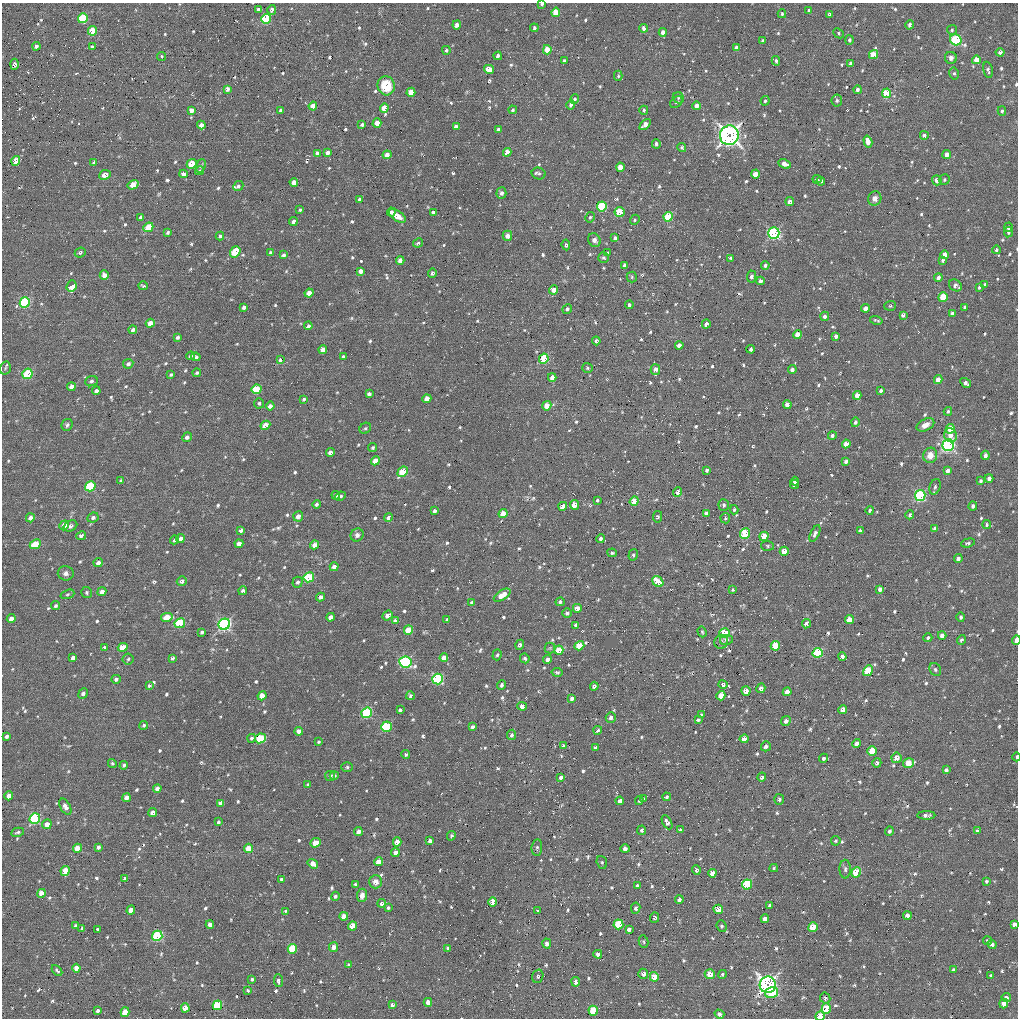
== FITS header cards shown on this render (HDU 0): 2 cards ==
NAXIS1  =                 1016 / length of data axis 1
NAXIS2  =                 1016 / length of data axis 2

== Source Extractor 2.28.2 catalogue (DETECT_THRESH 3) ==
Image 1016 x 1016 px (HDU 0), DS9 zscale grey, 1 PNG px = 1 image px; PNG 1020 x 1020 px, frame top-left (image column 1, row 1016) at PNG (2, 3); each listed source drawn as its Kron ellipse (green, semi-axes under 4 px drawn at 4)
Background 22.9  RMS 3.9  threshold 11.7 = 3 sigma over >= 5 px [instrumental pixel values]
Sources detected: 826; of the 826, the 500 brightest by FLUX_AUTO listed and drawn (326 fainter detections omitted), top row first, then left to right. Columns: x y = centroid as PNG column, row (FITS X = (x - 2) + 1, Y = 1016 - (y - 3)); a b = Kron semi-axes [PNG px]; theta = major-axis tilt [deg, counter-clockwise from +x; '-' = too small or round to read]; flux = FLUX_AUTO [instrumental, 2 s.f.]
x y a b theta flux
542 4 3 3 - 660
258 9 4 3 - 580
272 10 5 4 - 930
809 10 4 3 - 450
556 12 5 4 - 5800
782 14 4 3 - 430
829 14 4 3 - 520
83 18 5 5 - 14000
266 19 5 4 - 17000
457 25 4 4 - 1100
910 25 5 4 - 730
534 28 4 4 - 640
644 28 4 3 - 1200
952 30 5 5 - 440
93 31 5 4 - 9500
663 32 4 4 - 1500
839 33 6 4 -45 420
849 40 5 4 - 630
956 40 6 5 - 31000
763 41 3 3 - 640
36 46 4 4 - 940
92 47 4 4 - 500
737 48 4 4 - 2300
446 50 4 4 - 540
547 50 4 4 - 4200
1000 52 4 4 - 840
873 55 5 4 - 5400
162 56 4 4 - 410
498 56 4 3 - 3800
951 58 6 6 - 1100
976 60 4 4 - 2800
564 61 4 3 - 530
776 61 5 4 - 630
850 63 4 3 - 980
15 64 5 4 - 620
489 69 5 4 - 3300
988 70 8 4 -78 610
954 73 6 5 - 490
618 76 5 4 - 410
386 86 9 8 - 7500
227 89 4 3 - 1100
857 90 4 4 - 920
411 92 4 4 - 4600
887 93 5 4 - 12000
678 98 6 5 - 480
574 99 5 4 - 870
837 100 6 5 - 560
765 101 4 4 - 520
676 102 7 5 42 530
571 105 5 4 - 830
313 106 4 4 - 3200
697 106 4 4 - 1600
384 108 4 4 - 4500
191 110 4 4 - 1900
281 110 4 3 - 840
513 110 4 4 - 560
644 110 4 4 - 460
1002 111 5 4 - 560
377 123 5 4 - 3200
362 124 3 3 - 680
201 125 4 4 - 1600
645 125 6 4 47 2200
456 127 4 4 - 1300
498 129 4 3 - 900
729 135 10 9 - 120000
924 135 4 4 - 1000
868 142 6 4 -74 2100
656 144 4 3 - 550
682 147 4 4 - 440
507 152 4 4 - 3300
317 153 4 4 - 1200
327 153 4 4 - 1000
947 154 4 4 - 1900
387 155 4 4 - 1900
16 161 5 4 - 4400
94 162 4 3 - 470
192 164 5 4 - 5300
785 164 6 4 -25 1900
201 166 7 4 70 520
620 167 4 4 - 4500
200 171 4 4 - 450
539 173 7 6 - 540
183 174 4 4 - 1500
755 174 4 4 - 4100
105 175 6 4 25 2000
817 179 4 4 - 670
937 180 5 4 - 1400
944 180 5 5 - 490
821 181 4 4 - 740
294 182 4 4 - 1800
133 185 6 4 31 4500
238 186 5 4 - 630
501 193 5 5 - 800
875 198 7 6 - 1500
359 199 4 4 - 510
790 202 4 4 - 1400
602 206 5 4 - 19000
300 210 3 3 - 440
391 212 4 4 - 800
433 212 3 3 - 760
619 212 5 5 - 8300
397 216 10 5 -34 3100
141 217 4 3 - 710
590 217 5 4 - 470
668 217 5 4 - 13000
635 220 5 4 - 430
293 222 4 4 - 1300
148 227 5 4 - 5900
1008 227 5 4 - 940
1008 232 5 4 - 480
168 233 4 3 - 520
774 233 5 5 - 44000
220 236 4 3 - 620
507 236 5 4 - 1700
615 238 4 3 - 550
594 240 7 6 - 1100
418 243 5 4 - 580
566 245 5 3 - 440
996 250 4 3 - 580
80 252 6 4 23 530
235 252 6 5 - 11000
271 252 3 3 - 560
607 253 4 3 - 550
283 255 4 4 - 650
944 255 4 4 - 2600
603 258 5 5 - 560
730 258 4 3 - 420
400 260 4 4 - 1700
943 260 4 3 - 530
625 265 4 4 - 1500
765 265 4 4 - 670
361 271 4 4 - 1600
432 273 4 3 - 610
104 275 4 4 - 1600
632 277 5 5 - 430
751 277 6 4 87 860
938 278 4 4 - 1100
760 281 4 4 - 980
985 284 4 3 - 510
955 285 7 5 -33 1100
71 286 6 4 67 6700
143 286 5 3 - 410
979 287 3 3 - 500
553 290 5 4 - 1900
309 293 4 4 - 1900
943 297 5 4 - 9100
25 302 5 5 - 31000
629 305 4 4 - 570
890 306 6 5 - 430
244 307 4 4 - 820
965 307 4 3 - 600
865 308 4 4 - 1700
567 309 5 4 - 740
952 313 4 3 - 770
903 315 4 3 - 830
825 316 5 4 - 790
876 320 6 3 -14 440
150 323 5 4 - 3100
706 324 4 4 - 1500
308 326 4 4 - 690
133 330 4 3 - 730
798 335 4 4 - 4100
836 336 4 3 - 830
177 337 4 3 - 670
596 341 4 4 - 730
679 345 4 4 - 1700
751 349 4 3 - 670
323 350 4 4 - 2100
190 356 4 4 - 780
196 357 5 4 - 580
343 357 4 3 - 640
544 359 5 4 - 18000
280 360 4 3 - 560
128 364 5 4 - 800
5 368 7 5 78 470
587 368 5 5 - 470
655 369 5 5 - 1800
792 369 4 4 - 970
197 373 4 3 - 450
27 374 5 5 - 12000
171 375 4 3 - 410
552 377 4 4 - 1500
938 380 4 4 - 2800
91 381 6 5 - 610
966 383 6 3 -32 970
71 387 4 4 - 2000
256 389 5 4 - 10000
96 391 4 3 - 890
881 391 4 3 - 710
369 394 4 4 - 960
857 395 4 4 - 3000
304 399 4 3 - 430
427 399 4 4 - 3100
259 403 5 5 - 530
787 405 4 4 - 1300
270 406 4 4 - 1100
547 406 5 4 - 3100
948 411 4 4 - 490
855 422 5 4 - 750
67 425 6 5 - 650
265 425 5 4 - 3800
925 425 9 5 28 1900
365 428 6 5 - 480
950 429 5 4 - 4900
832 435 4 4 - 620
950 435 7 6 - 1900
187 437 5 4 - 940
846 444 4 4 - 2700
948 445 6 5 - 63000
373 448 4 3 - 450
330 452 4 3 - 1100
930 455 8 7 - 2900
985 455 5 4 - 1100
375 461 5 4 - 3600
846 461 4 3 - 910
707 470 4 3 - 720
947 470 4 3 - 1400
403 472 6 4 43 8000
989 478 4 4 - 1300
121 480 3 3 - 440
795 481 4 4 - 970
980 481 4 3 - 510
794 485 4 3 - 810
90 486 5 5 - 16000
935 487 8 5 70 640
678 492 5 4 - 1400
336 495 4 4 - 710
341 496 5 3 - 430
920 496 5 5 - 38000
597 500 3 3 - 420
634 501 5 4 - 5500
316 504 4 4 - 650
574 505 5 4 - 3300
724 505 6 5 - 710
563 506 4 4 - 3500
973 506 4 4 - 550
734 510 4 3 - 420
870 510 4 3 - 500
435 511 4 3 - 800
706 513 4 4 - 970
503 514 4 4 - 3600
910 515 4 3 - 710
298 516 5 4 - 1400
658 517 6 4 78 600
30 518 4 4 - 1400
93 518 6 4 26 790
388 518 4 4 - 970
725 518 5 5 - 410
64 525 5 4 - 2600
987 525 4 4 - 440
70 526 7 5 26 810
935 529 4 3 - 1200
241 530 4 3 - 1100
860 531 4 3 - 870
745 534 5 5 - 14000
815 534 9 4 64 840
357 535 7 6 - 900
81 536 5 4 - 900
764 536 5 4 - 7000
180 539 4 4 - 1300
601 539 4 4 - 640
175 540 4 4 - 580
968 543 7 4 16 510
35 544 6 4 24 5500
239 544 4 4 - 1700
315 545 4 4 - 1800
768 546 6 5 - 450
784 551 4 4 - 3200
612 553 4 4 - 470
633 555 6 4 70 550
958 559 4 3 - 1100
98 563 5 4 - 1200
334 567 4 4 - 1400
66 573 8 7 - 1000
309 577 5 5 - 17000
182 581 5 4 - 750
297 582 5 5 - 780
658 582 6 5 - 6600
880 589 4 4 - 1100
733 590 4 3 - 410
243 591 4 4 - 790
102 592 5 4 - 1700
87 593 6 5 - 470
67 594 7 4 19 450
502 595 9 5 34 4100
320 597 4 4 - 1000
560 602 5 4 - 610
472 603 4 4 - 780
56 606 5 4 - 530
577 608 4 4 - 2000
567 613 5 4 - 590
387 615 5 4 - 1300
167 617 6 4 12 5300
331 617 4 4 - 1500
961 617 5 4 - 540
11 619 4 4 - 1400
447 620 3 3 - 530
850 620 5 4 - 5900
396 621 4 4 - 2100
180 623 5 5 - 15000
224 624 6 5 - 62000
806 624 5 4 - 1700
576 625 4 4 - 1100
408 630 5 4 - 5400
202 632 4 3 - 580
702 632 6 4 -71 410
724 633 5 5 - 10000
942 635 4 4 - 1700
928 638 4 4 - 600
727 640 6 5 - 830
961 640 5 4 - 630
1016 640 5 3 - 3100
721 642 7 6 - 830
520 645 5 4 - 720
579 646 5 4 - 7600
775 646 5 4 - 8400
104 647 4 4 - 510
123 647 5 4 - 6800
550 648 5 5 - 410
559 650 5 4 - 5100
818 653 5 5 - 21000
497 655 5 4 - 460
842 657 4 4 - 1500
73 658 4 4 - 1000
172 658 4 3 - 540
444 658 4 4 - 2600
525 658 5 4 - 530
128 659 5 5 - 480
547 659 4 4 - 980
405 662 6 5 - 44000
935 669 7 5 -61 640
868 671 6 4 60 8300
557 672 5 4 - 420
116 679 5 4 - 760
438 679 5 5 - 32000
501 685 5 4 - 540
723 685 4 4 - 800
149 686 3 3 - 420
594 686 4 4 - 950
761 688 5 4 - 1300
746 691 5 4 - 2200
787 692 4 4 - 2200
83 693 5 4 - 850
262 696 4 4 - 4100
410 696 4 4 - 590
721 696 5 4 - 4600
572 698 4 4 - 920
522 706 5 4 - 1700
400 710 3 3 - 530
843 710 4 4 - 2200
367 713 5 5 - 24000
702 715 4 3 - 590
611 718 5 5 - 1200
698 720 4 3 - 430
786 721 5 4 - 1200
144 725 4 4 - 560
386 727 5 5 - 21000
473 727 4 4 - 720
598 730 4 3 - 610
299 731 4 4 - 1300
512 735 5 4 - 570
6 737 4 3 - 670
251 738 4 4 - 550
260 738 5 4 - 13000
744 739 4 4 - 2500
318 742 4 3 - 430
857 743 4 4 - 1600
563 746 3 3 - 540
766 746 5 5 - 820
595 747 4 3 - 610
872 751 5 4 - 8200
406 754 4 4 - 510
1017 757 4 2 - 500
823 758 4 4 - 730
896 758 5 5 - 2600
112 763 5 4 - 410
877 763 5 4 - 650
909 763 5 4 - 5400
124 765 4 3 - 420
347 767 6 5 - 510
946 770 4 4 - 660
334 775 4 4 - 490
330 776 5 5 - 570
561 777 4 3 - 890
762 777 4 4 - 680
308 784 4 3 - 480
157 788 4 4 - 1200
9 796 4 4 - 2400
667 797 4 4 - 480
126 798 4 4 - 1600
643 799 4 3 - 630
779 799 5 5 - 780
620 801 4 4 - 1700
639 801 4 3 - 430
221 803 4 4 - 1700
65 807 9 5 -61 1300
152 813 4 4 - 1500
926 815 9 4 1 950
35 818 5 5 - 27000
218 822 4 3 - 630
667 822 8 4 -61 960
47 824 5 4 - 2300
642 830 4 4 - 560
680 830 3 3 - 580
889 831 5 4 - 660
977 831 4 3 - 670
18 832 6 3 12 490
358 832 4 4 - 1400
451 836 5 4 - 480
430 841 4 4 - 1400
836 841 5 4 - 440
397 842 4 4 - 2700
315 843 5 4 - 3100
98 847 4 3 - 740
77 848 4 4 - 4600
248 848 4 4 - 3900
537 848 8 5 83 530
625 849 4 4 - 1700
395 853 4 4 - 1800
378 862 4 4 - 2800
602 862 6 5 - 460
313 864 5 4 - 2800
774 868 4 4 - 420
845 869 9 5 -89 700
696 870 5 4 - 710
65 871 5 4 - 5800
856 872 5 4 - 8500
712 873 4 4 - 2700
125 878 3 3 - 630
281 879 3 3 - 440
986 881 3 3 - 430
375 882 6 6 - 2000
355 884 3 3 - 450
747 884 5 5 - 18000
637 886 4 4 - 1100
41 893 4 4 - 3800
362 895 6 5 - 1500
335 896 4 4 - 530
679 899 4 4 - 800
493 902 4 4 - 4600
381 903 4 4 - 780
770 906 4 3 - 770
388 908 3 3 - 480
636 908 5 4 - 740
718 909 5 4 - 5100
131 910 4 4 - 2900
285 911 4 3 - 410
537 911 4 3 - 540
344 916 4 4 - 2300
907 916 4 4 - 1700
655 918 5 4 - 710
765 919 4 4 - 1600
618 924 5 5 - 11000
1014 924 4 4 - 1200
210 925 4 4 - 1700
75 926 4 3 - 490
353 926 4 4 - 6000
722 926 6 5 - 410
813 927 5 4 - 5300
82 928 4 3 - 580
97 929 3 3 - 520
629 929 4 4 - 2400
157 936 5 5 - 19000
987 941 4 4 - 460
643 942 6 4 -74 450
547 944 5 4 - 1300
992 944 5 4 - 950
334 947 5 4 - 1600
448 948 4 3 - 720
292 949 5 4 - 9600
598 954 4 4 - 1400
349 965 4 3 - 570
76 968 4 4 - 1900
57 970 6 3 -48 460
953 970 3 3 - 480
643 974 5 5 - 1200
710 974 5 5 - 4200
722 974 4 4 - 500
538 976 7 5 72 570
991 976 4 3 - 610
654 977 5 4 - 4200
252 979 3 3 - 420
278 981 6 4 -83 820
576 982 5 4 - 1500
768 985 8 8 - 110000
248 990 3 3 - 450
771 993 7 5 14 7300
825 998 5 5 - 720
1006 998 5 4 - 710
428 1002 4 4 - 2000
1004 1004 5 4 - 1600
217 1005 5 4 - 14000
392 1005 4 3 - 760
185 1008 4 4 - 3500
826 1009 5 4 - 8900
98 1011 4 3 - 840
593 1011 5 4 - 9800
125 1012 5 4 - 5800
719 1014 5 4 - 850
820 1016 5 4 - 7300
At the frame edge (FLAGS 8, measured only in part): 4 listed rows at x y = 542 4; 1016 640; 1017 757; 820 1016
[326 fainter detections neither listed nor drawn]

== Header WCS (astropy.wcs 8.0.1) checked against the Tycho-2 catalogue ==
Header WCS as astropy/WCSLIB reads it (applying the file's SIP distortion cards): RA---SIN-SIP/DEC--SIN-SIP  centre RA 13:35:55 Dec -18:35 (203.98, -18.58 deg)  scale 2.76 arcsec/px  FOV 46.7' x 46.4'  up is +21 deg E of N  parity normal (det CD < 0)
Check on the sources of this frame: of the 60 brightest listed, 16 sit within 4.1 arcsec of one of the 32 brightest Tycho-2 stars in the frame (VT <= 12.46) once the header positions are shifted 0.28 arcsec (0.13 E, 0.25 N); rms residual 1.43 arcsec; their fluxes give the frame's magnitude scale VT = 22.75 - 2.5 log10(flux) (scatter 0.37 mag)
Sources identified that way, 17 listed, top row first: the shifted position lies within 4.1 arcsec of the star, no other Tycho-2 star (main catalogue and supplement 1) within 8.2 arcsec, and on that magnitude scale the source's flux lands within +1.5 / -3 mag of the star's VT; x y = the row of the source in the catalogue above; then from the Tycho-2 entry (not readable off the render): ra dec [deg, ICRS J2000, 3 dp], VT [Tycho-2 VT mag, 2 dp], TYC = Tycho-2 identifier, HIP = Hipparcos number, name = IAU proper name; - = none
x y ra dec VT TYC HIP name
956 40 203.785 -18.124 11.65 6125-354-1 - -
729 135 203.926 -18.253 11.20 6125-483-1 - -
192 164 204.323 -18.423 12.46 6126-31-1 - -
235 252 204.264 -18.474 12.42 6126-352-1 - -
71 286 204.378 -18.543 12.17 6126-338-1 - -
948 445 203.671 -18.412 11.44 6125-482-1 - -
920 496 203.677 -18.456 11.75 6125-206-1 - -
309 577 204.113 -18.684 11.55 6126-848-1 - -
224 624 204.163 -18.741 11.92 6126-636-1 - -
405 662 204.015 -18.717 10.86 6126-60-1 - -
438 679 203.986 -18.721 12.12 6125-283-1 - -
367 713 204.030 -18.764 11.73 6130-294-1 - -
386 727 204.011 -18.768 12.38 6130-26-1 - -
260 738 204.103 -18.812 12.19 6130-134-1 - -
618 924 203.779 -18.844 12.33 6129-78-1 - -
768 985 203.649 -18.845 10.21 6129-404-1 - -
217 1005 204.058 -19.014 12.09 6130-914-1 - -